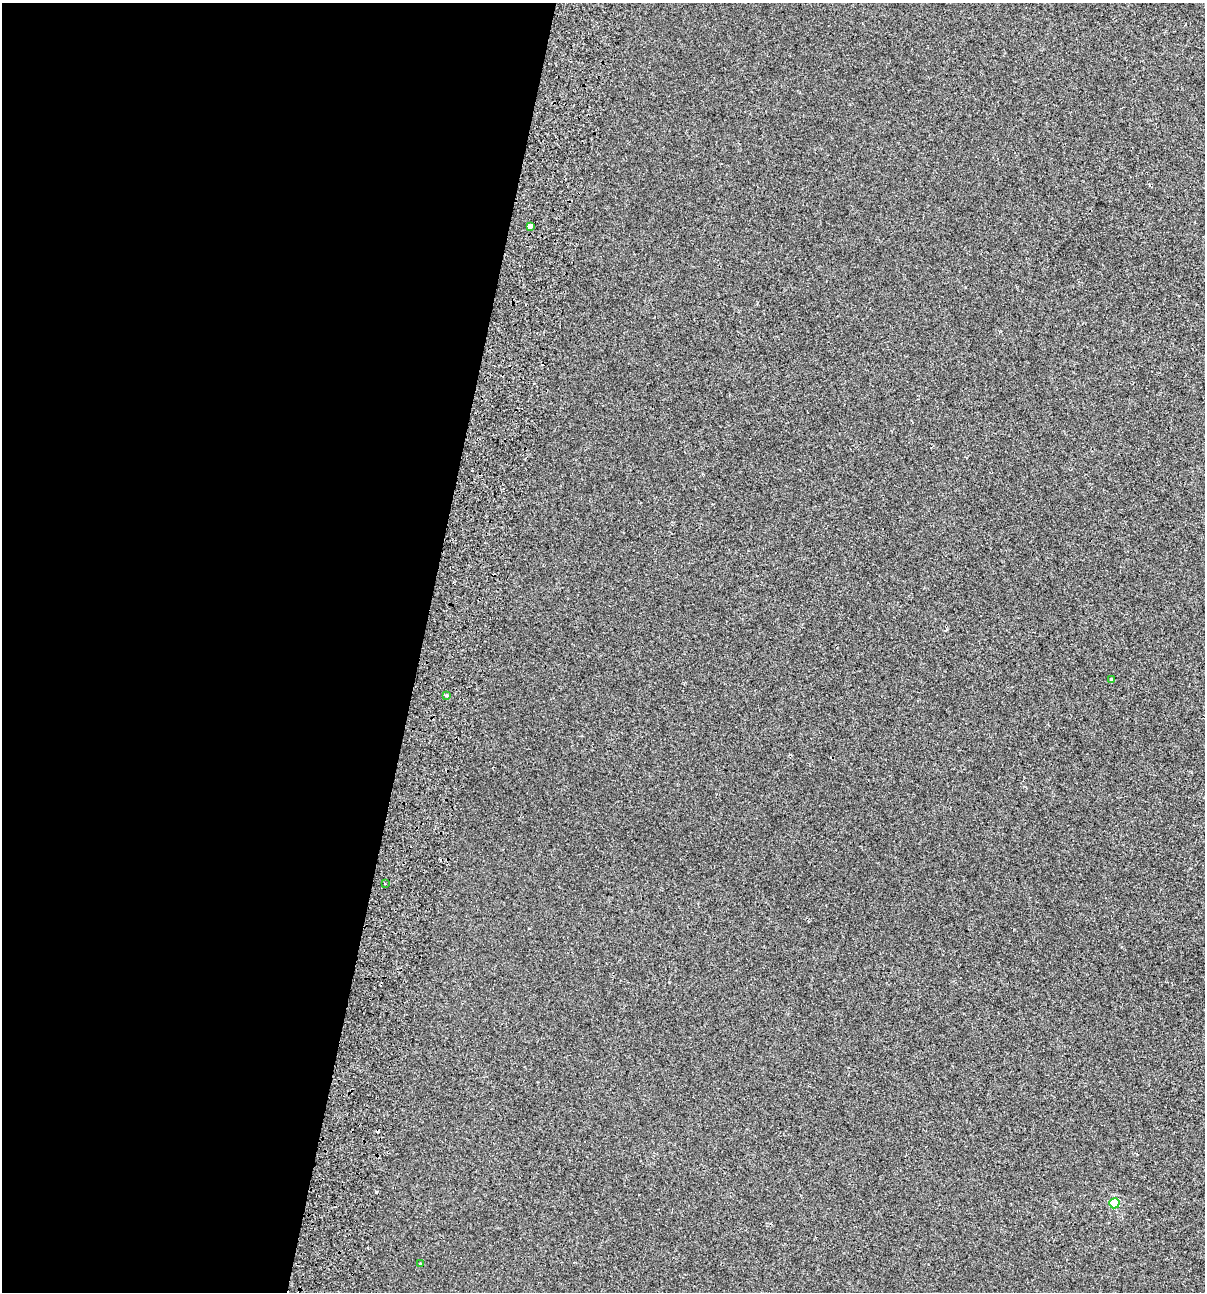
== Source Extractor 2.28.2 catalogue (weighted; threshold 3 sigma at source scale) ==
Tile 5 of 4 x 4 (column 1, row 2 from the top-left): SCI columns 390-1592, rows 2667-3956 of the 5531 x 5345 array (HDU 1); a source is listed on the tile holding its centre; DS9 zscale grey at full resolution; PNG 1207 x 1294 px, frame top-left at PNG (2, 3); each listed source drawn as its Kron ellipse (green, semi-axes under 4 px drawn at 4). Shown black and unused: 35% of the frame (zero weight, under 2 of 3 exposures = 7% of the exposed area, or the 3 px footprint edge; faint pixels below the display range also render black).
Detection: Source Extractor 2.28.2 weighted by HDU 2 'WHT'; one run over the whole footprint, this tile lists its part. Background -4.89e-04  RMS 0.0045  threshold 0.0203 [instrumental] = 3 sigma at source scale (4.5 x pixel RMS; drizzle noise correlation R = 1.50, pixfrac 1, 0.0396/0.0396 arcsec/px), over >= 5 px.
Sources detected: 9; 3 cosmic-ray / hot-pixel residue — neither listed nor drawn; the other 6 listed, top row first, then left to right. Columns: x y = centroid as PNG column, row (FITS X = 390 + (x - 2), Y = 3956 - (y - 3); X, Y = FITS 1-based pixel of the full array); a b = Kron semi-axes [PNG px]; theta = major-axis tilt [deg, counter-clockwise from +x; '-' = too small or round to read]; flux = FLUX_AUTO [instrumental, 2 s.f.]
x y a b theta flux
530 226 3 3 - 15
1111 679 4 3 - 1.4
447 695 4 3 - 1.4
385 884 3 3 - 0.37
1114 1203 5 5 - 15
420 1264 4 4 - 0.41